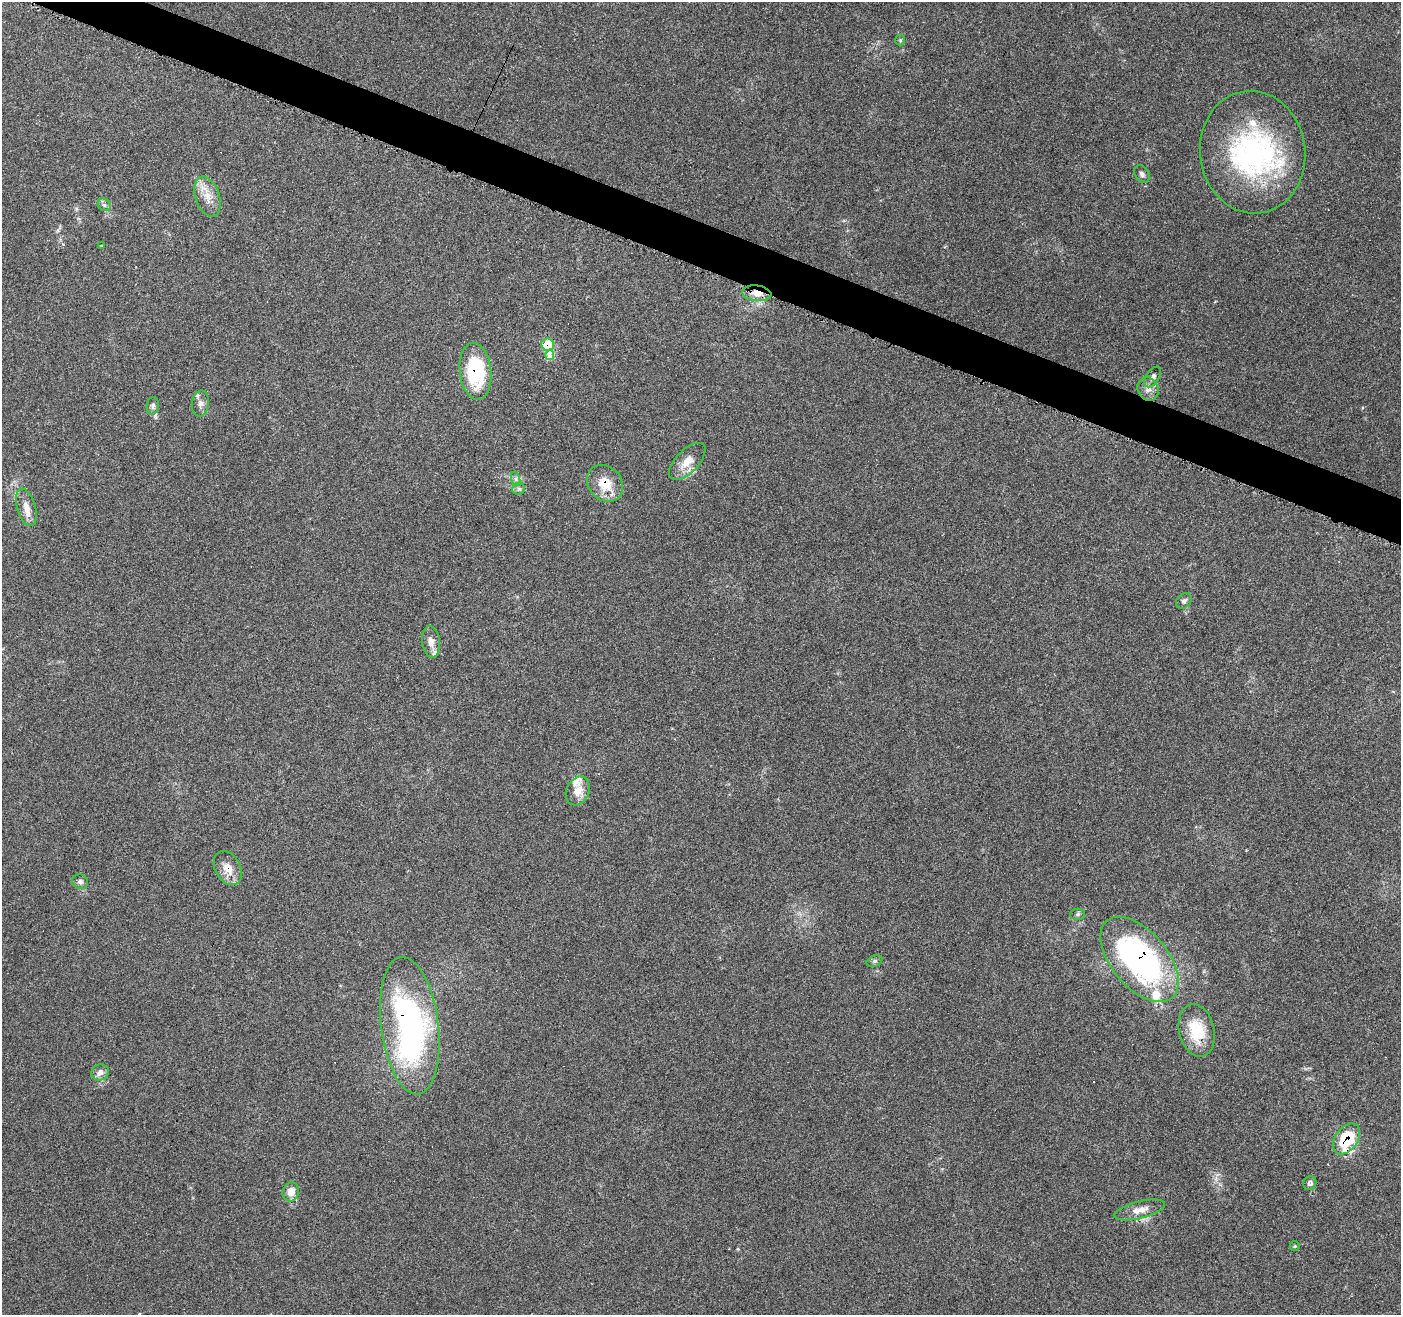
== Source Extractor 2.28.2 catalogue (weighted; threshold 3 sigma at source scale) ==
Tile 11 of 4 x 4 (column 3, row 3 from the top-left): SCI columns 2800-4198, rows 1527-2839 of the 5607 x 5733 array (HDU 1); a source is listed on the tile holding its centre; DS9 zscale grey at full resolution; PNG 1403 x 1317 px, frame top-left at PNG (2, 2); each listed source drawn as its Kron ellipse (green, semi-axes under 4 px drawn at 4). Shown black and unused: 3% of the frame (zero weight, under 4 of 7 exposures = <1% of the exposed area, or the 3 px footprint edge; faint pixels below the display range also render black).
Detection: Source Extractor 2.28.2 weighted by HDU 2 'WHT'; one run over the whole footprint, this tile lists its part. Background 0.0591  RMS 0.0033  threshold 0.0133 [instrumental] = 3 sigma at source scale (4.09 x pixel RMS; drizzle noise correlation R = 1.36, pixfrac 0.8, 0.0396/0.0396 arcsec/px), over >= 5 px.
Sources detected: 48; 7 cosmic-ray / hot-pixel residue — neither listed nor drawn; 6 inside a brighter listed object's ellipse — not listed separately; the other 35 listed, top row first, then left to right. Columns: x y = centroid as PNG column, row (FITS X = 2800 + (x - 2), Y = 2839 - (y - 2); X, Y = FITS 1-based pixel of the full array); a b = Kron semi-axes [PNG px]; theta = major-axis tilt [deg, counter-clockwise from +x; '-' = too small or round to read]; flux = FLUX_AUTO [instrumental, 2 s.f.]
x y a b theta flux
900 40 5 5 - 0.41
1253 152 61 52 -83 62
1142 174 9 7 -59 1.1
208 197 21 12 -72 4.4
104 205 7 5 -43 0.75
102 245 3 2 - 0.21
757 293 15 7 -6 2.9
548 345 6 6 - 10
550 355 5 4 - 9.7
475 371 28 16 -83 24
1153 377 12 6 56 1.3
1148 389 12 10 -63 2.4
200 404 13 8 83 1.7
153 406 9 6 82 0.76
687 461 23 11 46 4.5
516 479 7 4 -72 0.6
605 483 20 16 -47 7.1
519 489 6 5 - 0.7
26 507 19 9 -74 3.2
1184 601 9 6 47 0.9
431 642 16 9 -82 2.4
578 791 15 11 65 3.7
228 868 18 12 -60 4.2
80 882 8 7 - 0.91
1078 914 7 5 1 0.61
1140 959 50 28 -50 79
875 961 8 5 26 0.75
410 1026 69 28 -83 92
1197 1030 27 17 -77 11
100 1072 9 8 - 1.9
1346 1139 17 11 54 15
1310 1183 7 6 - 0.89
291 1192 9 8 - 3.4
1140 1210 26 8 14 3.4
1295 1246 5 4 - 0.32
Overlapping masked pixels (flux is a lower limit): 8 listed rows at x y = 757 293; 548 345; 475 371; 605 483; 228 868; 1140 959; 410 1026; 1346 1139